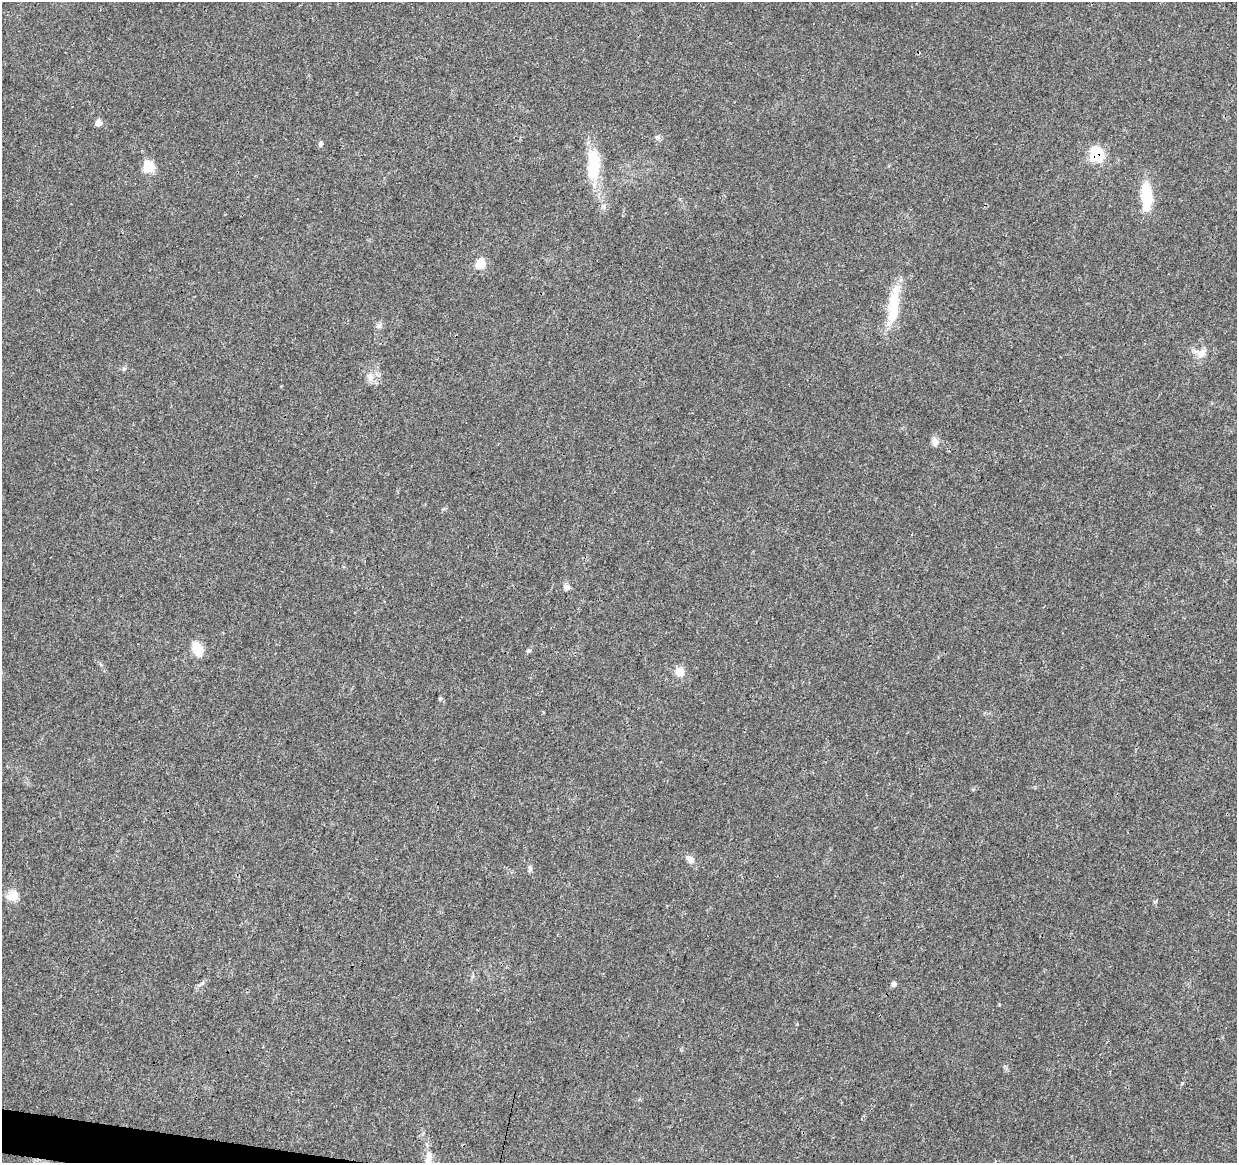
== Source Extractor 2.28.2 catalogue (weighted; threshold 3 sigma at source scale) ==
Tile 7 of 4 x 4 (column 3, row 2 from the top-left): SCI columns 2472-3706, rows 2547-3707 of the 4953 x 5153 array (HDU 1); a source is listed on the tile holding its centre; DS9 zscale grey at full resolution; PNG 1239 x 1165 px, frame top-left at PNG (2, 2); no overlay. Shown black and unused: <1% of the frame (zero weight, under 3 of 4 exposures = <1% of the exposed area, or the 3 px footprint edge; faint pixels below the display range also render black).
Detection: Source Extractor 2.28.2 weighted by HDU 2 'WHT'; one run over the whole footprint, this tile lists its part. Background 0.0224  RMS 0.0028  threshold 0.0127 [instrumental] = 3 sigma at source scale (4.5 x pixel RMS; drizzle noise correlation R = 1.50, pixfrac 1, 0.0396/0.0396 arcsec/px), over >= 5 px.
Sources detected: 25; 1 inside a brighter object's white glare — not listed; the other 24 listed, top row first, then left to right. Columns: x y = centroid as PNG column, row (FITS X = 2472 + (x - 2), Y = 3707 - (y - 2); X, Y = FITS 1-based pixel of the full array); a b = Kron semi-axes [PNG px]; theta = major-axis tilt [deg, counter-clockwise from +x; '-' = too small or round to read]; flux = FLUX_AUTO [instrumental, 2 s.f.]
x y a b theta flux
98 123 6 6 - 2.5
657 137 7 6 - 0.66
320 144 6 5 - 0.79
1096 154 8 7 - 25
594 166 41 16 88 12
149 167 6 6 - 13
1147 196 35 13 -88 9.6
480 264 9 8 - 4.8
893 311 52 14 82 10
379 326 8 6 -14 0.79
1202 353 13 9 55 2.4
370 377 14 8 -78 1.9
935 442 11 8 -78 1.5
567 587 9 7 0 1.1
197 648 15 10 -64 5
528 651 6 5 - 0.5
679 672 11 9 -27 3.2
440 698 5 4 - 0.39
690 859 13 8 -41 1.6
530 868 10 5 -90 0.78
13 896 16 12 24 3.2
894 984 6 5 - 0.91
1182 1083 3 3 - 1
429 1158 22 8 87 3.2
Overlapping masked pixels (flux is a lower limit): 1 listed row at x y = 1096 154
Isophote crosses this tile's border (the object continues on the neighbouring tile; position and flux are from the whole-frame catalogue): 1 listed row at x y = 429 1158
Unlisted compact peaks at least as high as the median listed source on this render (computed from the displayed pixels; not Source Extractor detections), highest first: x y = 1155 902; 124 369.